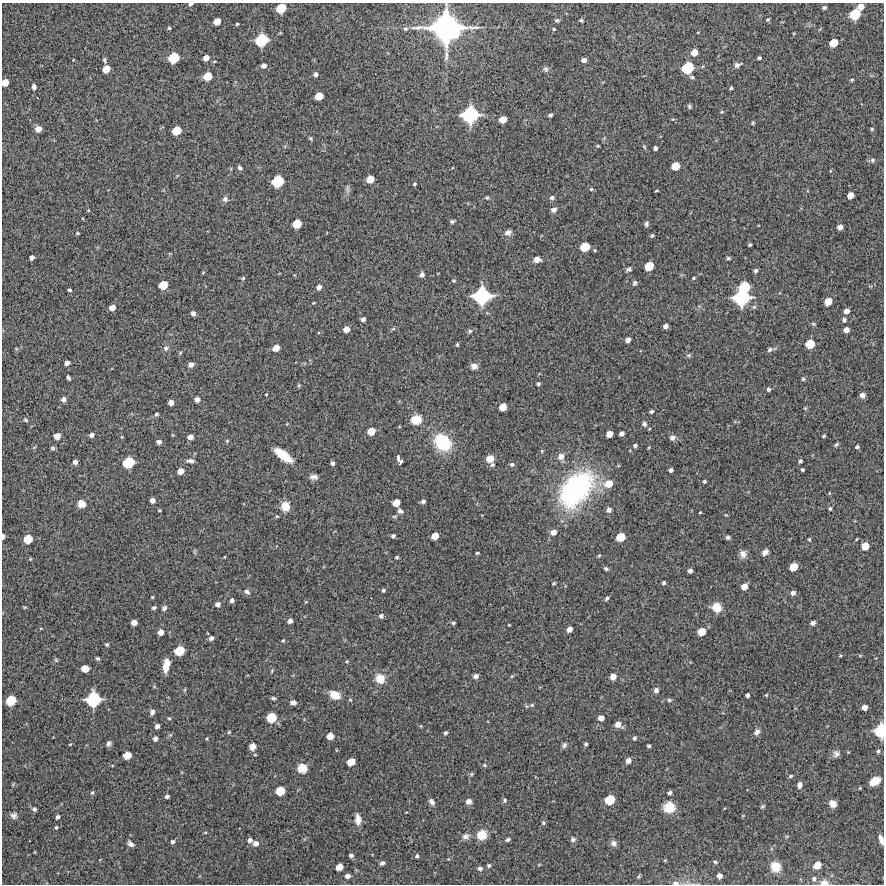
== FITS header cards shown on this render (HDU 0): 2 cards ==
NAXIS1  =                  882 /Length X axis
NAXIS2  =                  882 /Length Y axis

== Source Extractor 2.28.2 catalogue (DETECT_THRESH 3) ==
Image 882 x 882 px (HDU 0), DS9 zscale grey, 1 PNG px = 1 image px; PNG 886 x 886 px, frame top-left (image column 1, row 882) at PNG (2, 3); no overlay
Background 11100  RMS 300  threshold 909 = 3 sigma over >= 5 px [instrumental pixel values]
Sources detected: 324; all 324 listed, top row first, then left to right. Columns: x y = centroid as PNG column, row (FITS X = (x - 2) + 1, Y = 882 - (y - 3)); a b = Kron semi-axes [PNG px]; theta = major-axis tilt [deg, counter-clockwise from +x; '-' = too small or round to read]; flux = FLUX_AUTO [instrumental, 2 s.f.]
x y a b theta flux
191 4 4 3 - 3.8e+04
861 6 6 5 - 1.8e+05
824 7 4 3 - 4.3e+04
281 8 7 6 - 5.0e+05
855 14 8 7 - 6.4e+05
768 19 4 3 - 2.2e+04
557 20 6 5 - 4.1e+04
581 20 4 3 - 2.9e+04
217 21 6 5 - 2.2e+05
237 24 3 3 - 2.5e+04
169 28 4 4 - 2.5e+04
446 28 23 22 - 4.7e+06
405 29 6 5 - 3.4e+04
554 29 4 3 - 2.4e+04
456 34 6 5 - 2.2e+05
262 40 9 8 - 8.9e+05
834 43 7 6 - 3.4e+05
694 52 5 5 - 2.1e+05
174 58 8 7 - 6.3e+05
206 58 5 4 - 1.4e+05
759 58 4 3 - 3.3e+04
104 60 6 3 -80 3.5e+04
584 60 5 4 - 8.4e+04
737 65 8 5 24 6.1e+04
264 66 5 4 - 9.3e+04
688 68 9 8 - 7.8e+05
106 69 6 5 - 2.6e+05
546 69 8 6 -64 5.2e+04
316 74 4 4 - 5.4e+04
208 76 7 6 - 3.5e+05
692 77 5 4 - 3.7e+04
852 80 4 3 - 2.4e+04
5 82 6 5 - 2.2e+05
34 87 5 4 - 6.6e+04
731 88 3 3 - 3.0e+04
319 96 6 5 - 2.6e+05
689 106 5 4 - 3.4e+04
722 112 4 4 - 2.0e+04
470 115 13 12 - 1.6e+06
550 115 5 4 - 4.1e+04
503 119 6 5 - 2.2e+05
673 119 5 3 - 1.7e+04
753 123 5 4 - 2.3e+04
38 129 6 5 - 1.5e+05
872 129 5 5 - 2.6e+04
177 131 7 6 - 3.8e+05
311 138 5 4 - 2.7e+04
598 146 5 4 - 2.0e+04
644 147 5 4 - 2.4e+04
655 148 4 4 - 5.6e+04
872 160 7 6 - 5.1e+04
675 166 6 6 - 3.1e+05
240 168 6 5 - 4.4e+04
830 171 5 3 - 1.6e+04
370 179 6 6 - 2.8e+05
278 181 9 7 34 7.6e+05
414 184 4 3 - 3.1e+04
347 189 12 4 -83 5.3e+04
591 189 5 4 - 2.5e+04
656 191 4 3 - 1.8e+04
850 195 5 5 - 1.9e+05
487 198 5 4 - 2.9e+04
552 198 6 5 - 5.3e+04
225 199 7 7 - 6.4e+04
88 210 5 3 - 1.8e+04
554 210 6 5 - 9.1e+04
452 221 5 4 - 3.9e+04
297 224 7 6 - 4.0e+05
646 224 6 5 - 4.2e+04
840 227 5 4 - 1.0e+05
508 232 8 6 31 8.9e+04
78 233 4 3 - 2.2e+04
652 236 4 3 - 3.5e+04
750 245 3 3 - 2.7e+04
585 247 7 6 - 4.5e+05
595 250 4 3 - 2.3e+04
32 257 4 4 - 7.8e+04
728 258 5 4 - 3.0e+04
537 259 6 5 - 1.6e+05
649 266 7 6 - 4.2e+05
629 269 6 5 - 5.1e+04
756 271 4 4 - 4.5e+04
203 272 5 3 - 1.7e+04
422 275 5 4 - 6.9e+04
243 278 5 4 - 2.9e+04
694 278 3 3 - 2.2e+04
454 281 4 4 - 2.7e+04
635 283 7 5 66 3.8e+04
163 285 7 6 - 3.7e+05
319 287 5 4 - 8.8e+04
744 287 9 7 24 7.1e+05
69 290 3 3 - 3.4e+04
482 296 13 12 - 1.6e+06
741 297 13 11 24 1.5e+06
828 301 6 5 - 2.8e+05
313 303 4 3 - 1.6e+04
754 307 6 5 - 3.4e+04
112 308 5 4 - 1.5e+05
847 311 5 5 - 1.1e+05
193 313 5 4 - 7.6e+04
363 319 4 4 - 6.9e+04
844 320 6 5 - 4.8e+04
813 324 6 4 -21 2.6e+04
666 326 4 4 - 8.9e+04
346 329 5 5 - 1.5e+05
393 329 6 4 19 2.7e+04
846 330 5 4 - 1.3e+05
470 331 5 4 - 4.0e+04
628 340 5 4 - 9.8e+04
810 344 7 6 - 4.3e+05
457 345 4 3 - 2.4e+04
166 348 8 7 - 5.8e+04
276 348 6 5 - 2.0e+05
770 350 5 4 - 4.9e+04
688 355 5 5 - 3.1e+04
67 363 4 4 - 8.3e+04
191 364 5 5 - 9.6e+04
474 366 7 6 - 8.8e+04
68 378 4 3 - 4.0e+04
803 379 6 5 - 2.9e+04
538 384 4 3 - 3.6e+04
299 385 5 4 - 2.5e+04
768 389 5 4 - 4.5e+04
266 394 3 2 - 1.5e+04
863 395 5 4 - 9.7e+04
64 399 5 4 - 8.0e+04
197 399 5 5 - 1.0e+05
171 402 5 4 - 1.2e+05
503 407 6 5 - 2.6e+05
805 408 6 3 -18 2.0e+04
651 412 4 3 - 4.1e+04
156 414 4 4 - 3.6e+04
25 420 7 5 -41 2.9e+04
416 420 9 8 - 3.6e+05
644 424 6 5 - 5.0e+04
371 431 6 6 - 2.9e+05
609 434 5 5 - 1.9e+05
621 434 5 4 - 7.6e+04
91 435 4 4 - 7.1e+04
57 436 5 5 - 1.6e+05
824 436 4 3 - 2.7e+04
190 437 5 4 - 1.2e+05
672 438 7 6 - 6.6e+04
227 441 5 4 - 2.2e+04
159 442 5 4 - 7.6e+04
443 442 17 13 -46 1.1e+06
635 445 4 4 - 4.1e+04
836 445 6 4 40 3.1e+04
857 447 4 3 - 4.1e+04
52 448 6 4 0 3.1e+04
283 455 17 7 -38 5.1e+05
561 456 6 6 - 1.4e+05
490 458 7 7 - 1.8e+05
399 460 9 4 -63 7.6e+04
190 461 9 5 -4 7.6e+04
800 461 4 3 - 3.3e+04
75 462 4 4 - 8.0e+04
128 463 9 7 30 7.2e+05
333 463 4 4 - 5.8e+04
512 464 6 5 - 4.0e+04
492 465 5 5 - 3.2e+04
671 470 4 4 - 6.4e+04
802 470 3 3 - 3.1e+04
181 471 5 5 - 1.6e+05
313 477 9 6 -4 8.4e+04
704 481 4 3 - 3.2e+04
609 484 9 7 22 2.7e+05
576 489 38 23 49 3.5e+06
152 500 5 4 - 1.0e+05
423 501 5 4 - 5.5e+04
396 503 6 5 - 2.4e+05
81 504 8 7 - 1.9e+05
285 506 11 9 -82 2.1e+05
830 509 5 4 - 2.6e+04
159 510 4 3 - 1.9e+04
609 510 5 5 - 8.2e+04
400 511 8 6 -34 6.2e+04
700 512 3 2 - 1.8e+04
726 515 5 3 - 1.8e+04
277 516 4 3 - 2.0e+04
553 532 6 5 - 1.3e+05
3 536 4 3 - 8.2e+04
393 536 4 4 - 4.3e+04
435 536 6 5 - 2.2e+05
621 537 7 6 - 3.9e+05
728 537 5 4 - 4.0e+04
28 539 7 6 - 3.9e+05
809 539 4 3 - 2.2e+04
865 546 6 5 - 2.6e+05
765 552 8 5 38 8.5e+04
477 553 3 3 - 2.5e+04
743 554 10 8 -65 1.0e+05
599 556 4 4 - 2.0e+04
397 557 3 3 - 3.1e+04
793 567 6 6 - 3.5e+05
606 569 5 4 - 3.4e+04
690 571 4 4 - 6.6e+04
554 583 4 4 - 2.2e+04
664 583 4 3 - 4.1e+04
744 587 5 5 - 1.9e+05
383 590 4 4 - 3.2e+04
247 592 7 5 -32 5.9e+04
793 593 5 5 - 7.4e+04
152 597 3 3 - 2.1e+04
607 598 5 4 - 3.2e+04
232 600 4 4 - 5.7e+04
217 604 5 4 - 8.1e+04
25 607 5 3 - 2.0e+04
717 607 9 9 - 2.8e+05
154 608 5 4 - 4.3e+04
164 608 6 5 - 6.3e+04
381 616 5 5 - 5.5e+04
290 621 4 4 - 8.1e+04
134 622 5 4 - 1.4e+05
453 623 5 4 - 2.9e+04
813 623 5 4 - 7.8e+04
509 625 3 2 - 1.5e+04
41 628 4 3 - 1.5e+04
569 629 5 4 - 1.2e+05
161 632 5 5 - 1.3e+05
701 632 6 5 - 2.9e+05
211 638 5 4 - 6.8e+04
283 641 5 4 - 2.3e+04
107 644 4 4 - 3.4e+04
179 651 8 6 27 5.1e+05
860 655 6 4 -1 2.0e+04
840 656 5 3 - 2.2e+04
97 658 5 4 - 3.2e+04
56 660 7 4 -45 2.7e+04
347 661 4 3 - 1.9e+04
166 665 13 6 82 2.7e+05
85 668 6 5 - 2.6e+05
272 671 6 3 88 2.1e+04
476 676 5 4 - 8.3e+04
512 676 5 4 - 2.2e+04
613 677 6 6 - 1.3e+05
380 678 12 11 - 2.4e+05
656 690 6 6 - 6.3e+04
335 695 11 8 -27 3.0e+05
747 695 4 3 - 4.5e+04
766 695 5 4 - 2.0e+04
273 698 6 4 -3 3.6e+04
93 699 11 10 - 1.2e+06
11 700 8 7 - 5.7e+05
350 700 5 3 - 2.0e+04
669 700 6 5 - 3.2e+04
293 703 6 5 - 8.3e+04
532 705 6 5 - 3.1e+04
865 707 5 5 - 1.2e+05
152 712 7 5 62 6.7e+04
271 717 8 7 - 5.2e+05
169 718 4 4 - 2.2e+04
601 718 5 5 - 1.1e+05
618 724 7 5 -28 1.6e+05
157 726 4 4 - 7.2e+04
880 731 11 8 84 8.8e+05
229 732 4 4 - 2.5e+04
757 732 8 6 47 7.1e+04
445 733 4 3 - 4.8e+04
330 736 5 5 - 2.0e+05
155 738 5 5 - 7.3e+04
634 738 5 4 - 4.0e+04
207 739 4 3 - 2.1e+04
108 743 7 5 55 5.8e+04
70 744 5 3 - 1.6e+04
586 744 3 3 - 3.2e+04
564 745 7 5 62 4.9e+04
252 746 7 6 - 1.5e+05
649 746 3 3 - 3.7e+04
336 750 5 3 - 1.5e+04
878 751 6 5 - 3.9e+04
836 754 8 8 - 8.1e+04
127 755 6 5 - 2.9e+05
628 760 6 5 - 7.4e+04
351 762 6 5 - 2.7e+05
484 765 5 4 - 2.5e+04
302 768 9 9 - 2.4e+05
471 774 5 5 - 2.6e+04
790 776 5 3 - 3.0e+04
875 781 9 6 28 3.5e+05
800 785 7 5 77 6.9e+04
280 791 7 6 - 4.0e+05
92 793 5 3 - 2.9e+04
669 793 4 3 - 5.0e+04
167 797 4 3 - 5.2e+04
504 800 6 4 -76 3.3e+04
610 800 7 7 - 5.2e+05
469 801 5 5 - 1.1e+05
432 802 7 5 -54 6.5e+04
833 803 7 6 - 1.3e+05
762 806 6 4 27 2.7e+04
669 807 12 11 - 3.5e+05
34 809 5 5 - 4.6e+04
14 815 9 8 - 7.5e+04
57 817 4 4 - 6.0e+04
358 819 13 7 -84 1.4e+05
543 823 5 4 - 3.2e+04
56 827 4 4 - 2.5e+04
482 835 11 10 - 2.8e+05
466 836 9 7 10 9.4e+04
508 839 6 4 26 3.7e+04
573 839 6 5 - 4.9e+04
881 839 9 4 -71 1.0e+05
250 840 5 5 - 7.8e+04
172 842 5 4 - 4.3e+04
256 843 6 5 - 1.0e+05
613 843 7 6 - 8.5e+04
130 844 7 4 -41 7.1e+04
351 855 4 4 - 5.0e+04
417 856 4 3 - 3.7e+04
665 860 5 3 - 1.4e+04
715 862 5 4 - 2.4e+04
382 863 4 4 - 5.9e+04
489 865 4 4 - 3.9e+04
817 865 7 6 - 2.7e+05
339 867 6 5 - 2.1e+05
775 867 9 9 - 3.4e+05
480 868 6 5 - 5.7e+04
347 876 5 4 - 8.4e+04
639 876 6 3 70 2.4e+04
720 876 5 4 - 1.1e+05
814 879 6 5 - 5.2e+04
676 883 7 5 -8 6.2e+04
824 883 10 7 1 1.2e+05
At the frame edge (FLAGS 8, measured only in part): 7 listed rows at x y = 191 4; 5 82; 3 536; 880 731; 881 839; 676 883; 824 883